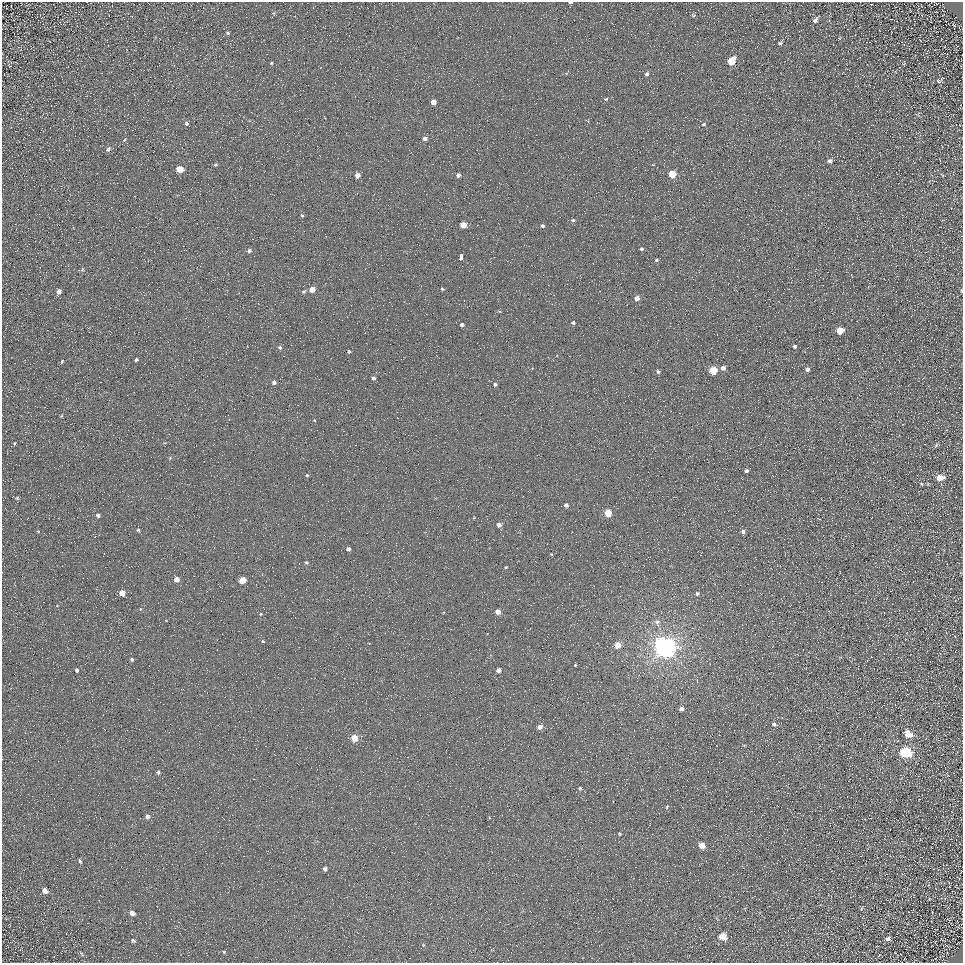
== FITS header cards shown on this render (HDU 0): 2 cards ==
NAXIS1  =                  961
NAXIS2  =                  961

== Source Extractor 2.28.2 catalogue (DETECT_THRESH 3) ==
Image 961 x 961 px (HDU 0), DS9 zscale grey, 1 PNG px = 1 image px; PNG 965 x 965 px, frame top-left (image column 1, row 961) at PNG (2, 2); no overlay
Background 4.84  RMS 8.5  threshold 25.6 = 3 sigma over >= 5 px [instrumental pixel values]
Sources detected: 113; all 113 listed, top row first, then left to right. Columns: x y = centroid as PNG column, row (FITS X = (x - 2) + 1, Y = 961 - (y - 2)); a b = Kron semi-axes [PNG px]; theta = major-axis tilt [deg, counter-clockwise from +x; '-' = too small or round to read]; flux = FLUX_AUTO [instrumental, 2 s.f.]
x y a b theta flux
570 3 5 3 - 1000
274 13 5 3 - 650
693 15 6 3 -18 640
815 20 9 5 51 2300
228 33 4 3 - 840
780 43 7 4 38 990
731 61 6 5 - 15000
271 63 4 4 - 550
647 74 5 4 - 1300
939 80 11 6 33 1300
606 99 5 4 - 760
433 102 4 4 - 4900
187 123 5 5 - 1200
703 124 6 4 28 960
425 139 5 4 - 2500
124 140 4 3 - 470
108 149 7 5 44 1600
830 161 5 4 - 1500
215 165 4 4 - 850
180 169 5 5 - 12000
672 174 5 5 - 16000
357 175 4 4 - 4200
458 175 4 4 - 2700
942 175 6 3 -51 510
302 215 5 4 - 750
573 220 4 4 - 860
463 225 5 4 - 11000
542 226 4 3 - 1500
641 249 4 3 - 1100
249 250 5 4 - 1500
461 257 6 3 86 29000
656 260 5 4 - 800
442 289 4 3 - 690
312 290 4 4 - 7200
961 290 5 3 - 530
59 291 5 4 - 2400
304 292 5 4 - 870
637 298 4 4 - 3400
573 323 4 4 - 1100
462 325 3 3 - 1400
840 330 5 5 - 12000
795 346 5 4 - 1300
280 348 6 5 - 1200
349 352 3 3 - 1100
136 360 4 3 - 940
62 361 6 3 68 690
723 368 4 4 - 3000
807 369 4 4 - 2100
713 370 5 5 - 21000
658 371 5 4 - 1200
373 378 4 3 - 1500
274 382 4 4 - 1500
495 384 4 4 - 1000
61 416 6 3 19 570
314 420 4 3 - 400
14 443 5 3 - 530
936 445 6 4 47 790
170 458 4 4 - 510
746 471 4 3 - 1600
307 475 4 4 - 860
940 478 6 5 - 7500
921 484 5 4 - 610
928 484 5 3 - 470
17 498 6 5 - 990
566 505 4 4 - 2100
608 513 5 5 - 18000
98 515 4 4 - 1500
499 525 5 4 - 3000
138 530 4 4 - 800
38 531 5 3 - 470
743 532 5 5 - 1800
348 549 4 4 - 2300
551 554 4 4 - 500
306 562 5 5 - 850
506 567 4 3 - 630
176 579 4 4 - 4800
242 580 5 4 - 14000
122 593 4 4 - 6900
697 594 4 4 - 1300
57 605 4 3 - 380
498 612 4 4 - 5300
261 614 5 4 - 610
657 622 9 7 -69 2700
263 641 4 3 - 700
617 645 4 4 - 11000
665 647 7 6 - 780000
132 659 4 3 - 1000
575 665 3 3 - 530
77 670 4 3 - 900
498 670 4 4 - 3600
681 709 4 4 - 3400
774 724 5 4 - 1500
540 727 4 4 - 4400
908 734 6 5 - 8900
354 738 5 4 - 12000
905 752 7 6 - 71000
158 772 5 4 - 1000
580 788 4 4 - 910
667 807 5 3 - 550
147 817 5 5 - 2100
619 834 3 2 - 600
702 845 5 4 - 7400
80 861 5 3 - 910
325 869 4 4 - 2000
45 891 6 5 - 2800
132 913 6 5 - 3000
723 936 6 5 - 12000
888 939 6 5 - 1500
133 941 6 5 - 1000
958 942 4 2 - 440
423 945 5 3 - 580
224 952 4 4 - 660
81 953 8 3 -49 890
At the frame edge (FLAGS 8, measured only in part): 2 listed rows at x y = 570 3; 961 290